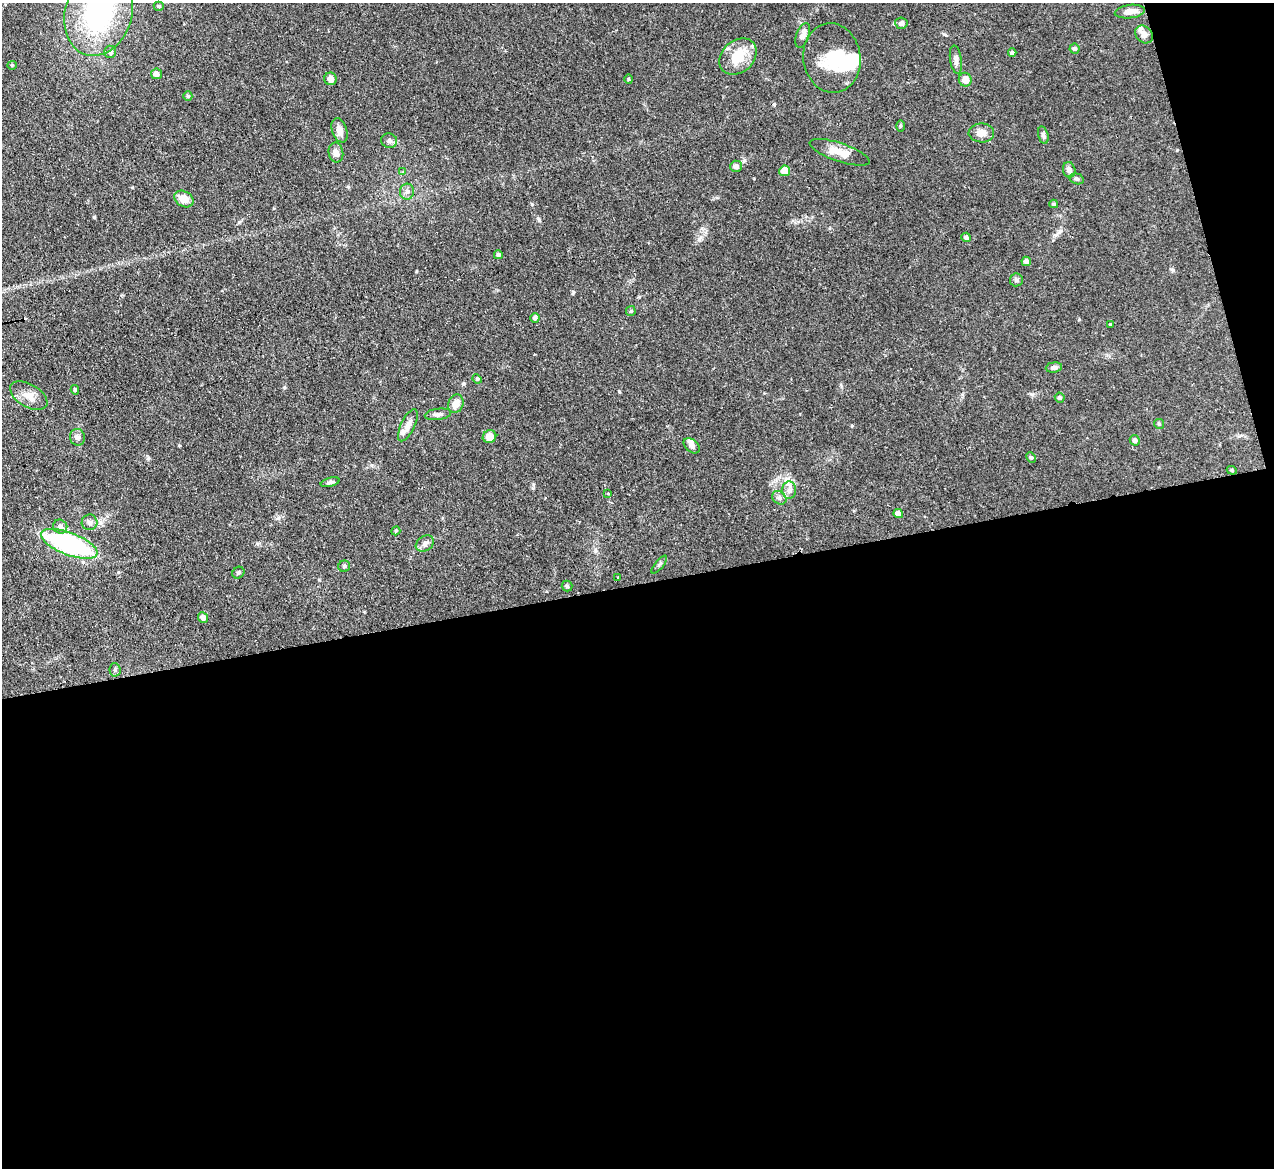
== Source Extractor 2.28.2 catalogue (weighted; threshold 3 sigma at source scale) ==
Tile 16 of 4 x 4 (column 4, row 4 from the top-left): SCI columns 3816-5087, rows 261-1426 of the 5089 x 5065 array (HDU 1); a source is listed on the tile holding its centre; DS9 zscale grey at full resolution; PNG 1276 x 1170 px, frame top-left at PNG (2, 3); each listed source drawn as its Kron ellipse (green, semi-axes under 4 px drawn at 4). Shown black and unused: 52% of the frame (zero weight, under 2 of 3 exposures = <1% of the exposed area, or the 3 px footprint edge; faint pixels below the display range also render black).
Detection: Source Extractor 2.28.2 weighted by HDU 2 'WHT'; one run over the whole footprint, this tile lists its part. Background 0.0886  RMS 0.0061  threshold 0.0274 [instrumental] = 3 sigma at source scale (4.5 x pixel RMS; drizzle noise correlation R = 1.50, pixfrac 1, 0.05/0.05 arcsec/px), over >= 5 px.
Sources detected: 80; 4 inside a brighter object's white glare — neither listed nor drawn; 4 inside a brighter listed object's ellipse — not listed separately; the other 72 listed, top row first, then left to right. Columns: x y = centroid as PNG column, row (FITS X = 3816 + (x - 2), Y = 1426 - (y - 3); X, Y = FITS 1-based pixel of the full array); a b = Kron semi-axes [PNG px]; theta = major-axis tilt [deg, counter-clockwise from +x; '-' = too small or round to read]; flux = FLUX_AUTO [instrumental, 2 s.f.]
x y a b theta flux
159 6 5 4 - 0.94
1130 12 15 6 7 4.6
99 13 44 33 72 93
901 23 6 5 - 2
1144 34 10 8 -45 4.4
803 35 13 6 70 2.5
1075 49 5 5 - 1.5
110 52 6 6 - 2.2
1012 53 4 4 - 0.92
738 56 20 16 42 16
832 58 35 28 -82 23
956 60 14 6 -82 2.7
12 65 4 4 - 0.64
156 74 5 5 - 2.9
330 79 6 6 - 3.8
629 79 5 3 - 0.6
965 80 7 6 - 5.2
188 96 5 4 - 0.75
900 126 5 3 - 0.71
340 130 12 7 -71 4.4
981 133 13 9 -1 4.5
1043 135 9 5 -76 1.3
389 141 8 7 - 2.2
336 152 10 7 -80 3.3
840 152 31 9 -19 9
736 166 6 5 - 2.5
1069 170 8 6 -76 3.4
785 171 5 5 - 7.9
403 172 4 4 - 0.89
1077 179 7 5 -16 1.3
407 192 8 7 - 2.2
184 199 10 7 -32 7.4
1054 204 4 3 - 1
966 237 5 4 - 1.9
498 255 4 4 - 1.2
1026 261 5 4 - 2.9
1016 280 6 6 - 1.5
631 311 5 4 - 0.76
535 318 4 4 - 2
1110 325 3 2 - 0.55
1054 367 8 5 7 1.8
477 379 5 4 - 0.71
75 390 4 3 - 0.88
29 396 20 11 -30 6.2
1060 398 5 4 - 1.1
456 404 9 7 68 5.4
438 414 13 5 7 2.2
1159 424 5 5 - 0.8
408 425 17 7 64 4.4
77 437 8 7 - 2
489 437 7 6 - 6.3
1135 440 5 5 - 1.8
692 446 9 6 -42 2.4
1031 457 5 4 - 0.94
1232 470 5 4 - 0.75
330 482 10 4 15 1.6
789 490 9 7 88 2.6
608 493 3 3 - 0.66
779 498 7 6 - 1.9
898 513 5 4 - 4.3
90 522 8 7 - 2.1
60 527 7 6 - 2.5
396 531 5 4 - 0.7
425 543 10 7 34 2.4
69 544 30 11 -21 98
659 565 11 4 50 1.2
344 566 6 5 - 1.2
238 573 6 5 - 1
618 577 3 2 - 0.85
567 586 5 5 - 1
203 617 5 5 - 3.2
115 670 6 5 - 1.2
Isophote crosses this tile's border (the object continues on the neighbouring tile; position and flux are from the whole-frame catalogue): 1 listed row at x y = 99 13
Unlisted compact peaks at least as high as the median listed source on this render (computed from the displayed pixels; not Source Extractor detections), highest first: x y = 94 217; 573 292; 539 220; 1173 270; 532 204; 619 391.